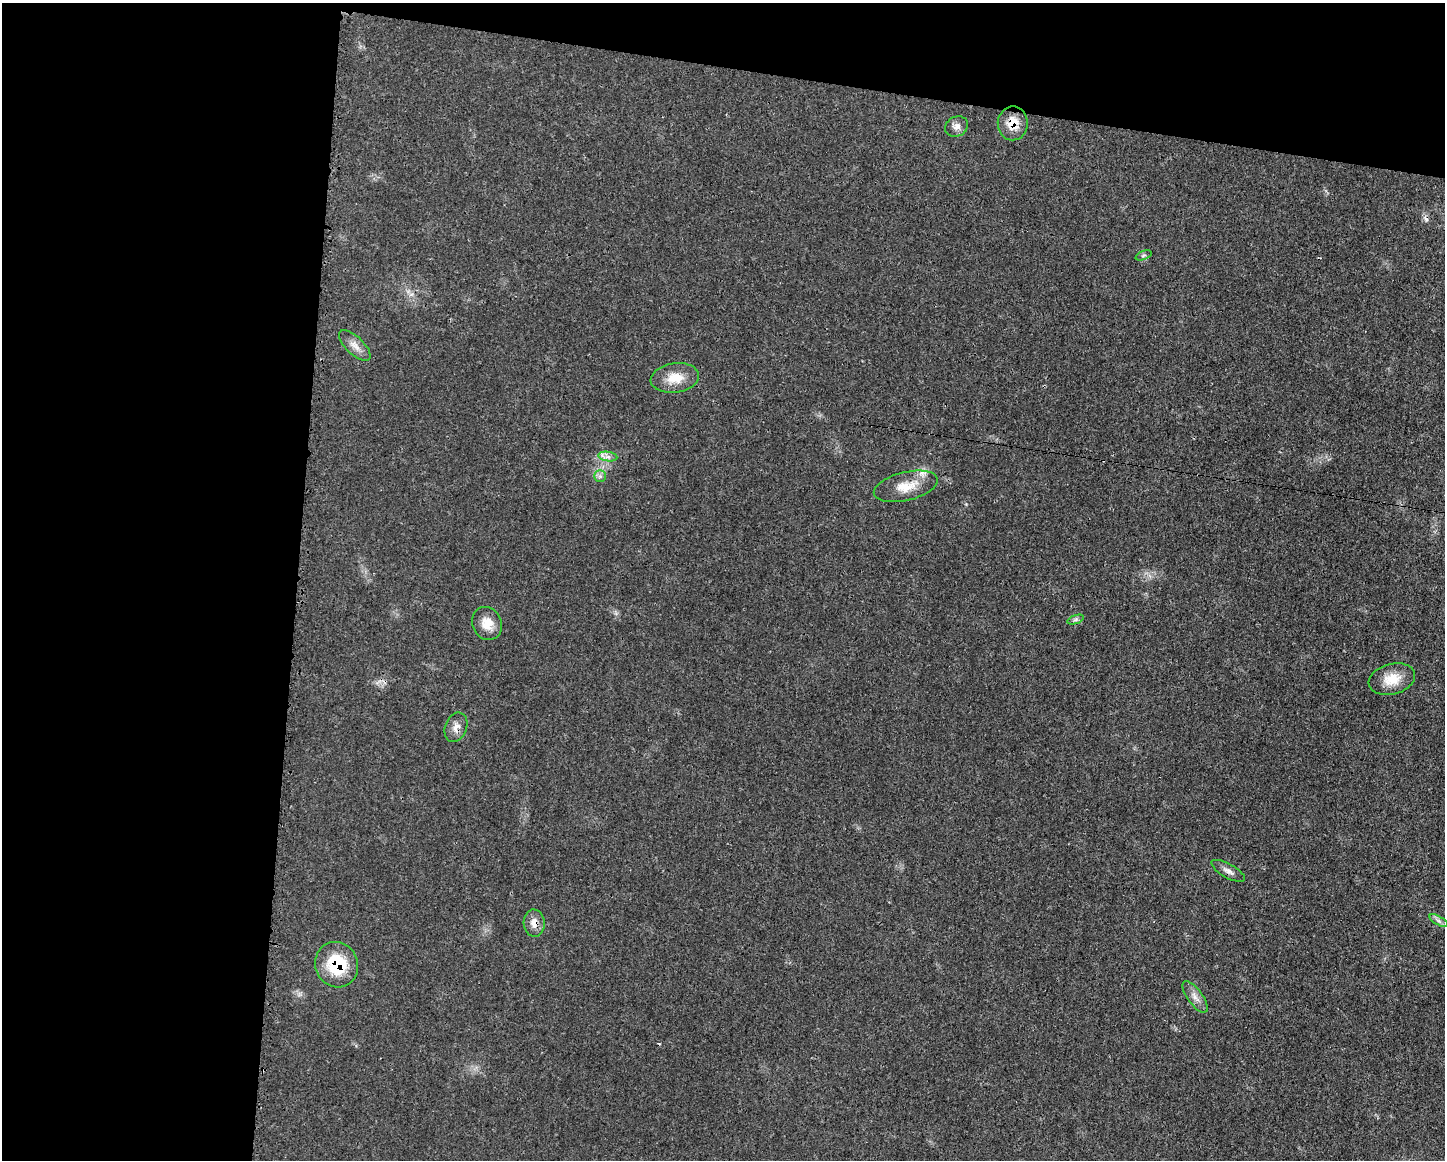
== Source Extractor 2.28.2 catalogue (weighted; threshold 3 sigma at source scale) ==
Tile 1 of 3 x 4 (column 1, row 1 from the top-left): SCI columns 114-1556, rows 3480-4637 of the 4674 x 4642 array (HDU 1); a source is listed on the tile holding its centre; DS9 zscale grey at full resolution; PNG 1447 x 1162 px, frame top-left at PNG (2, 3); each listed source drawn as its Kron ellipse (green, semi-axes under 4 px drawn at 4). Shown black and unused: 27% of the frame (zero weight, under 3 of 4 exposures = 1% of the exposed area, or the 3 px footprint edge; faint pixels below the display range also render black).
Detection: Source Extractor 2.28.2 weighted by HDU 2 'WHT'; one run over the whole footprint, this tile lists its part. Background 0.021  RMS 0.0023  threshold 0.0102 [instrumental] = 3 sigma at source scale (4.5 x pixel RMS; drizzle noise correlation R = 1.50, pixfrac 1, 0.05/0.05 arcsec/px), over >= 5 px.
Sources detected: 20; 2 cosmic-ray / hot-pixel residue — neither listed nor drawn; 1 inside a brighter listed object's ellipse — not listed separately; the other 17 listed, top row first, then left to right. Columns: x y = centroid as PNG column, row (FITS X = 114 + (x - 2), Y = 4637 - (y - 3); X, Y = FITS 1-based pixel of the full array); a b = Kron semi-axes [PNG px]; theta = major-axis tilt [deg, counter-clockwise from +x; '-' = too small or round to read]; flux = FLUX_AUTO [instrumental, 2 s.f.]
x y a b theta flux
1013 123 17 15 89 3.9
957 126 12 9 25 1.3
1143 255 8 3 21 0.31
355 346 20 8 -44 1.9
675 378 24 14 8 4.4
608 456 9 4 -9 0.92
600 476 6 6 - 0.62
906 486 33 14 13 5
1076 619 8 4 19 0.49
487 623 17 14 -67 3.1
1392 679 23 15 14 4.5
456 727 15 10 68 1.8
1228 871 19 7 -30 1.3
1439 921 10 4 -30 0.73
534 923 13 10 -86 2.1
337 965 23 21 -67 10
1195 997 19 7 -54 1.7
Overlapping masked pixels (flux is a lower limit): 5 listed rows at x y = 1013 123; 456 727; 1228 871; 534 923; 337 965